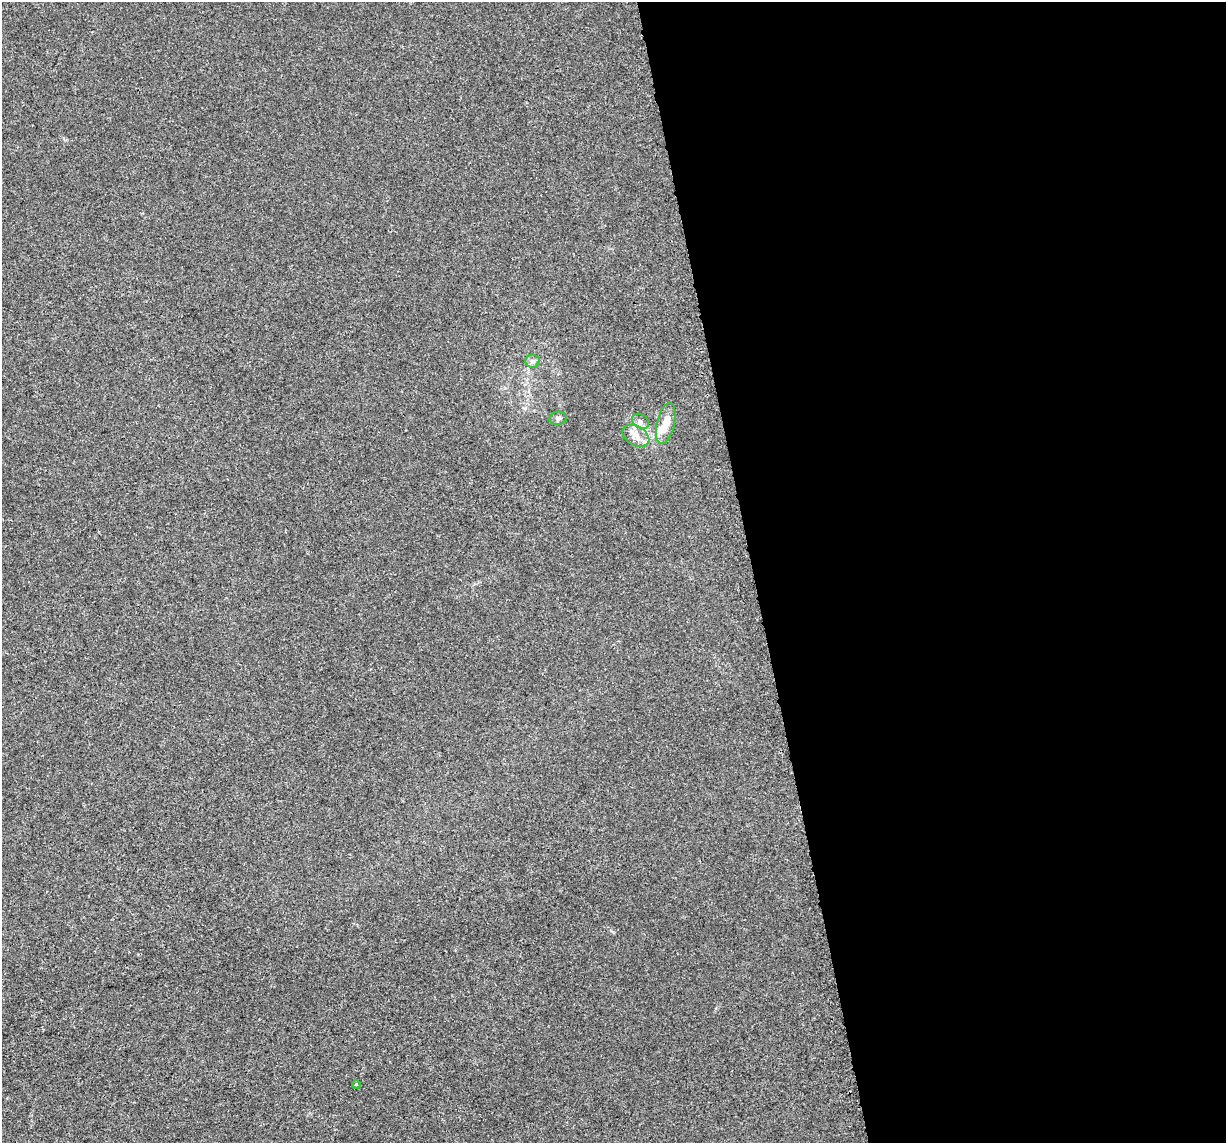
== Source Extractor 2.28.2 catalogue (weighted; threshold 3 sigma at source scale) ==
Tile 8 of 4 x 4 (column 4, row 2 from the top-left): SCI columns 3695-4918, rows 2340-3480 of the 4968 x 4720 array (HDU 1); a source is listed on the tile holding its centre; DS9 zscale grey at full resolution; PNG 1228 x 1145 px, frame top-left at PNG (2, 2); each listed source drawn as its Kron ellipse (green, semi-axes under 4 px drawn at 4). Shown black and unused: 39% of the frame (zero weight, under 3 of 5 exposures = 3% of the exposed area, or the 3 px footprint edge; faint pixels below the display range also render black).
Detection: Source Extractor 2.28.2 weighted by HDU 2 'WHT'; one run over the whole footprint, this tile lists its part. Background 1.32e-04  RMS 0.0015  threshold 0.00678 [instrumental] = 3 sigma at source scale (4.5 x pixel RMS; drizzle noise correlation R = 1.50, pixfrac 1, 0.0396/0.0396 arcsec/px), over >= 5 px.
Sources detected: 8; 1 inside a brighter object's white glare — neither listed nor drawn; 1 inside a brighter listed object's ellipse — not listed separately; the other 6 listed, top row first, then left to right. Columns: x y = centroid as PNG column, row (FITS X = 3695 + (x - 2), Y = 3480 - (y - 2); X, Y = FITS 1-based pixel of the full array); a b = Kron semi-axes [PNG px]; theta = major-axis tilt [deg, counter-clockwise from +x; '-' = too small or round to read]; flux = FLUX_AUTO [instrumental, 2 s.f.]
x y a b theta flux
533 361 7 6 - 0.54
558 418 9 6 6 0.45
640 421 9 7 -33 0.58
666 423 21 9 76 2
636 436 14 9 -30 1.3
356 1084 4 3 - 0.13